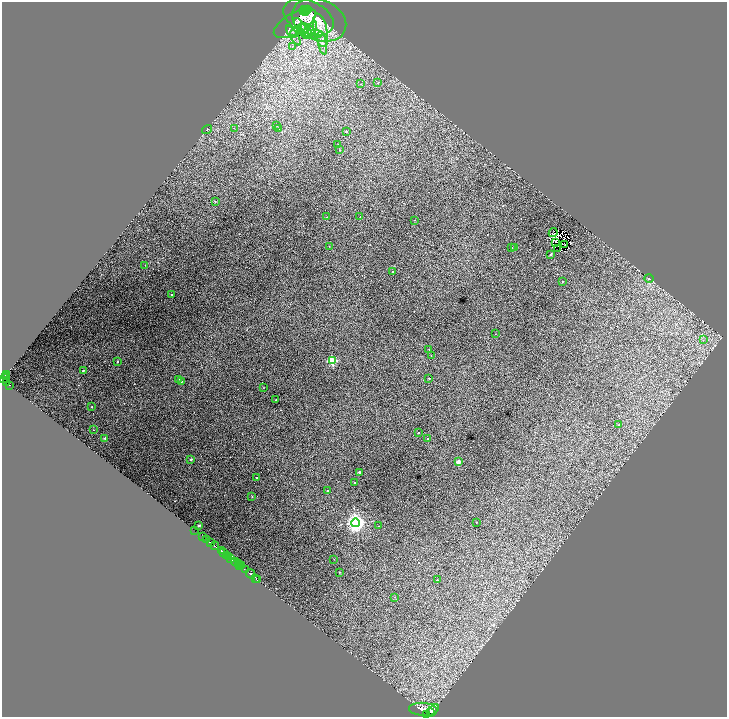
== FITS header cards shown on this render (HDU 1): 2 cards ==
NAXIS1  =                 1450
NAXIS2  =                 1429

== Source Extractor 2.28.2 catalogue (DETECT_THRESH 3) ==
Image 1450 x 1429 px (HDU 1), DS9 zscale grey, zoomed out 1/2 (1 PNG px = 2 x 2 image px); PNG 729 x 719 px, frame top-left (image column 2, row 1429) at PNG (2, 2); each listed source drawn as its Kron ellipse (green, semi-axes under 4 px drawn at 4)
Background 1.18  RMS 0.035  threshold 0.104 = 3 sigma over >= 5 px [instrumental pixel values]
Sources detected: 149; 46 cannot appear on this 1/2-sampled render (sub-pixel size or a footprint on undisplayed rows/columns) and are neither listed nor drawn; the other 103 listed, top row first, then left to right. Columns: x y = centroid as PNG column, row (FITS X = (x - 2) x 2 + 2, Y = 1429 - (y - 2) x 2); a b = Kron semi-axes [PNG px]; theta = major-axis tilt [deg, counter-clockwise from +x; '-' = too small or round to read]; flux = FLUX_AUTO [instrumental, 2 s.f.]
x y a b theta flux
305 9 2 2 - 68
307 9 3 2 - 65
303 11 2 1 - 18
306 11 3 2 - 26
309 17 26 16 -23 170
319 20 28 20 -23 220
295 23 23 10 30 65
301 28 12 4 -59 39
308 29 8 4 -33 30
312 29 7 4 70 30
305 30 9 3 -43 25
321 30 17 6 -78 83
296 32 8 4 44 30
313 34 10 3 2 26
294 35 11 3 -57 25
322 43 12 4 -78 33
293 46 4 2 - 5.2
377 83 3 2 - 3
361 84 2 1 - 2.1
277 125 3 3 - 6.5
234 128 2 1 - 2.1
278 129 3 2 - 9.9
207 130 5 2 - 5.1
346 131 2 2 - 7.2
338 145 2 2 - 4.3
340 150 2 2 - 4.9
215 201 2 2 - 8.1
327 217 2 2 - 5.1
360 217 2 2 - 1.9
415 220 2 1 - 1.6
553 233 4 2 - 1.9
555 243 2 1 - 0.74
565 244 2 1 - 2.8
329 246 2 1 - 2.6
514 247 2 2 - 10
512 248 2 2 - 2.6
557 248 2 1 - 2.8
551 254 2 2 - 14
145 265 2 2 - 2.1
393 272 2 2 - 24
649 278 4 2 - 3.9
562 281 2 2 - 6.7
171 295 2 2 - 12
495 334 2 1 - 2.3
704 340 4 2 - 5.4
429 349 2 2 - 4.2
431 356 2 1 - 1.6
118 361 2 2 - 8.9
332 361 3 3 - 450
83 371 2 2 - 12
6 374 2 2 - 60
5 376 2 2 - 96
429 378 2 2 - 12
4 379 5 3 - 470
179 379 2 2 - 2.1
6 382 2 2 - 97
181 382 2 2 - 4.8
10 385 2 2 - 4.9
264 387 2 2 - 2
276 400 2 1 - 3.4
92 407 2 2 - 7.8
619 425 2 2 - 5.9
93 430 2 1 - 4.1
418 433 2 2 - 10
105 438 2 2 - 31
428 438 2 2 - 6.7
191 459 2 2 - 26
458 462 2 2 - 82
359 472 2 2 - 32
256 478 2 2 - 10
354 483 2 2 - 8.1
327 491 2 2 - 12
252 497 2 2 - 4.4
476 522 2 1 - 3.5
356 523 4 4 - 3500
199 525 2 2 - 28
379 526 2 2 - 3.6
195 530 2 1 - 4.1
203 537 3 1 - 24
207 540 2 1 - 100
210 542 3 2 - 180
215 546 4 2 - 680
221 551 2 2 - 460
224 553 4 2 - 1300
226 555 2 1 - 140
229 556 3 3 - 500
231 559 3 2 - 240
334 559 2 1 - 3.2
236 562 4 2 - 700
238 564 3 1 - 140
240 565 4 2 - 79
242 566 2 2 - 75
245 570 4 2 - 510
339 572 2 2 - 5.9
250 574 5 2 - 890
256 578 2 1 - 57
257 580 2 1 - 43
437 580 2 2 - 7.9
395 597 2 1 - 1.5
423 709 14 6 -3 5900
433 710 7 2 52 1500
431 713 3 2 - 1400
427 714 3 2 - 390
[46 sub-pixel or undisplayed-footprint detections neither listed nor drawn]